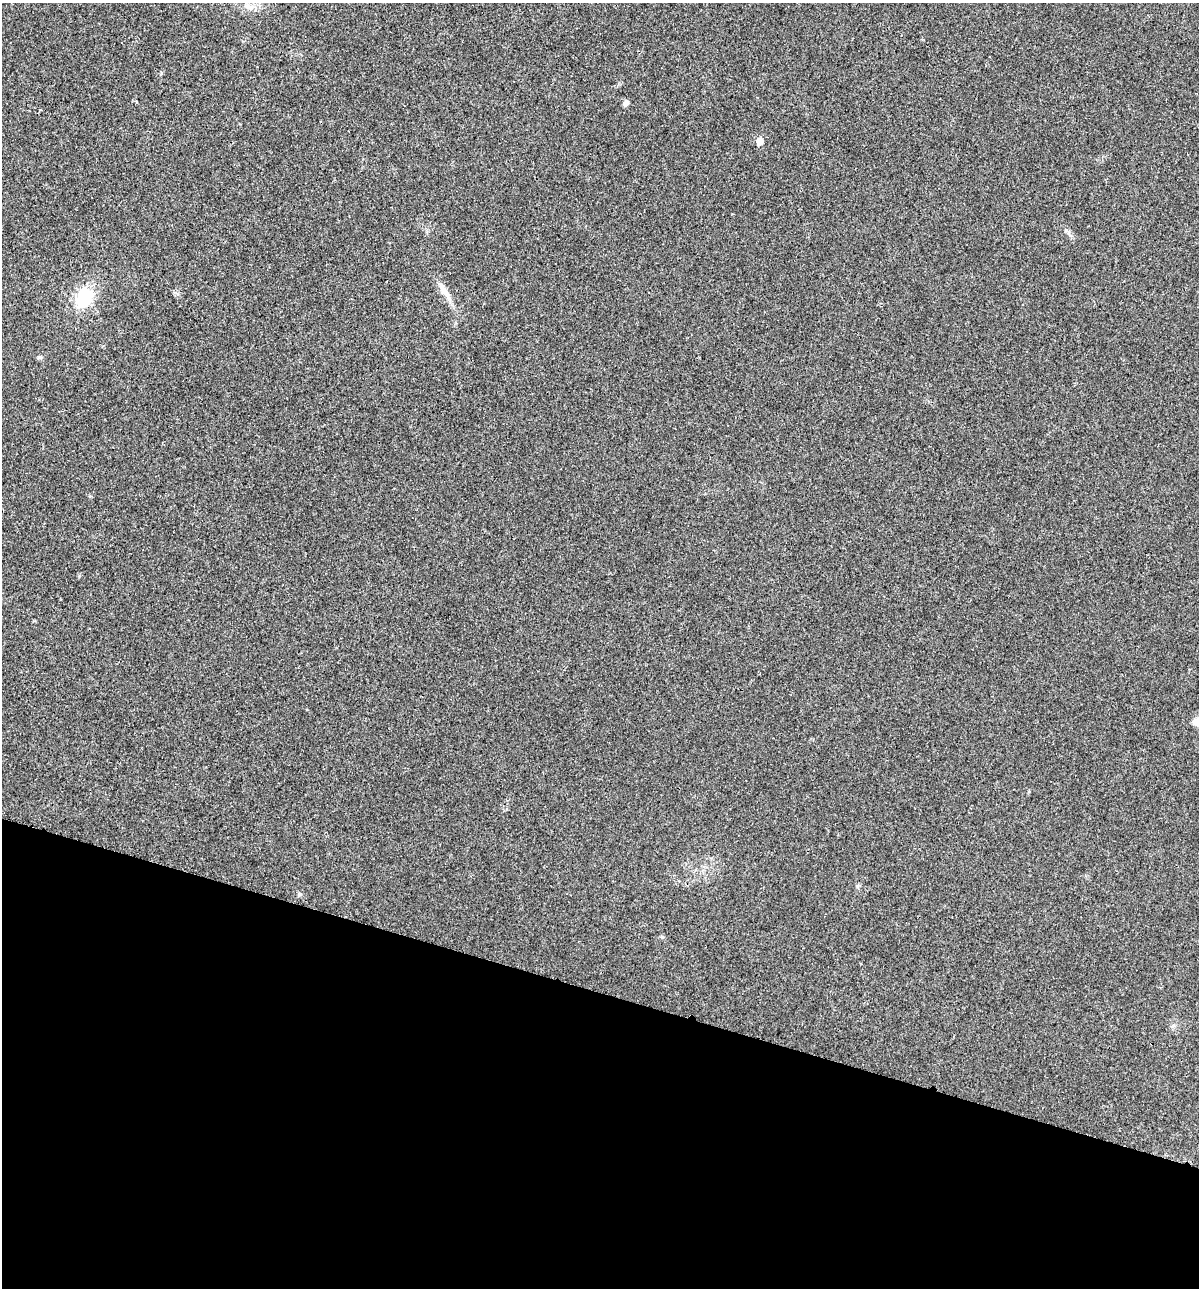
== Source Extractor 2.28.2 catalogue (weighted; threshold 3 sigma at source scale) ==
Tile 15 of 4 x 4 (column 3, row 4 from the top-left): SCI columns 2524-3720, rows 8-1293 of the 5170 x 5154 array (HDU 1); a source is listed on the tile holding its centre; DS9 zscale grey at full resolution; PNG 1201 x 1290 px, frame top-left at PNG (2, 3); no overlay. Shown black and unused: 23% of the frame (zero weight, under 3 of 4 exposures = <1% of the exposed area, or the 3 px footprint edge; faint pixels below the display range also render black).
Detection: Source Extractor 2.28.2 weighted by HDU 2 'WHT'; one run over the whole footprint, this tile lists its part. Background 0.0252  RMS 0.0059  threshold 0.0267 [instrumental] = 3 sigma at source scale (4.5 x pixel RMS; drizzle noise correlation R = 1.50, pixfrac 1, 0.05/0.05 arcsec/px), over >= 5 px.
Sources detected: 8; all 8 listed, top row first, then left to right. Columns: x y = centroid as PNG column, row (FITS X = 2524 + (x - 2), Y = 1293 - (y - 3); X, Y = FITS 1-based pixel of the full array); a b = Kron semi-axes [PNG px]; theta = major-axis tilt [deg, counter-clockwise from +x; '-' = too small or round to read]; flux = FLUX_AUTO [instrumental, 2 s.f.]
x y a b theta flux
248 7 11 6 -41 2.7
625 103 7 6 - 1.9
759 141 5 5 - 7.6
442 287 16 7 -52 4.5
84 297 18 14 53 23
40 358 8 4 8 0.92
1197 722 12 9 -69 3.4
300 894 5 5 - 0.9
Isophote crosses this tile's border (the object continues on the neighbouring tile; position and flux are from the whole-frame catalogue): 1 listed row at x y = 1197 722